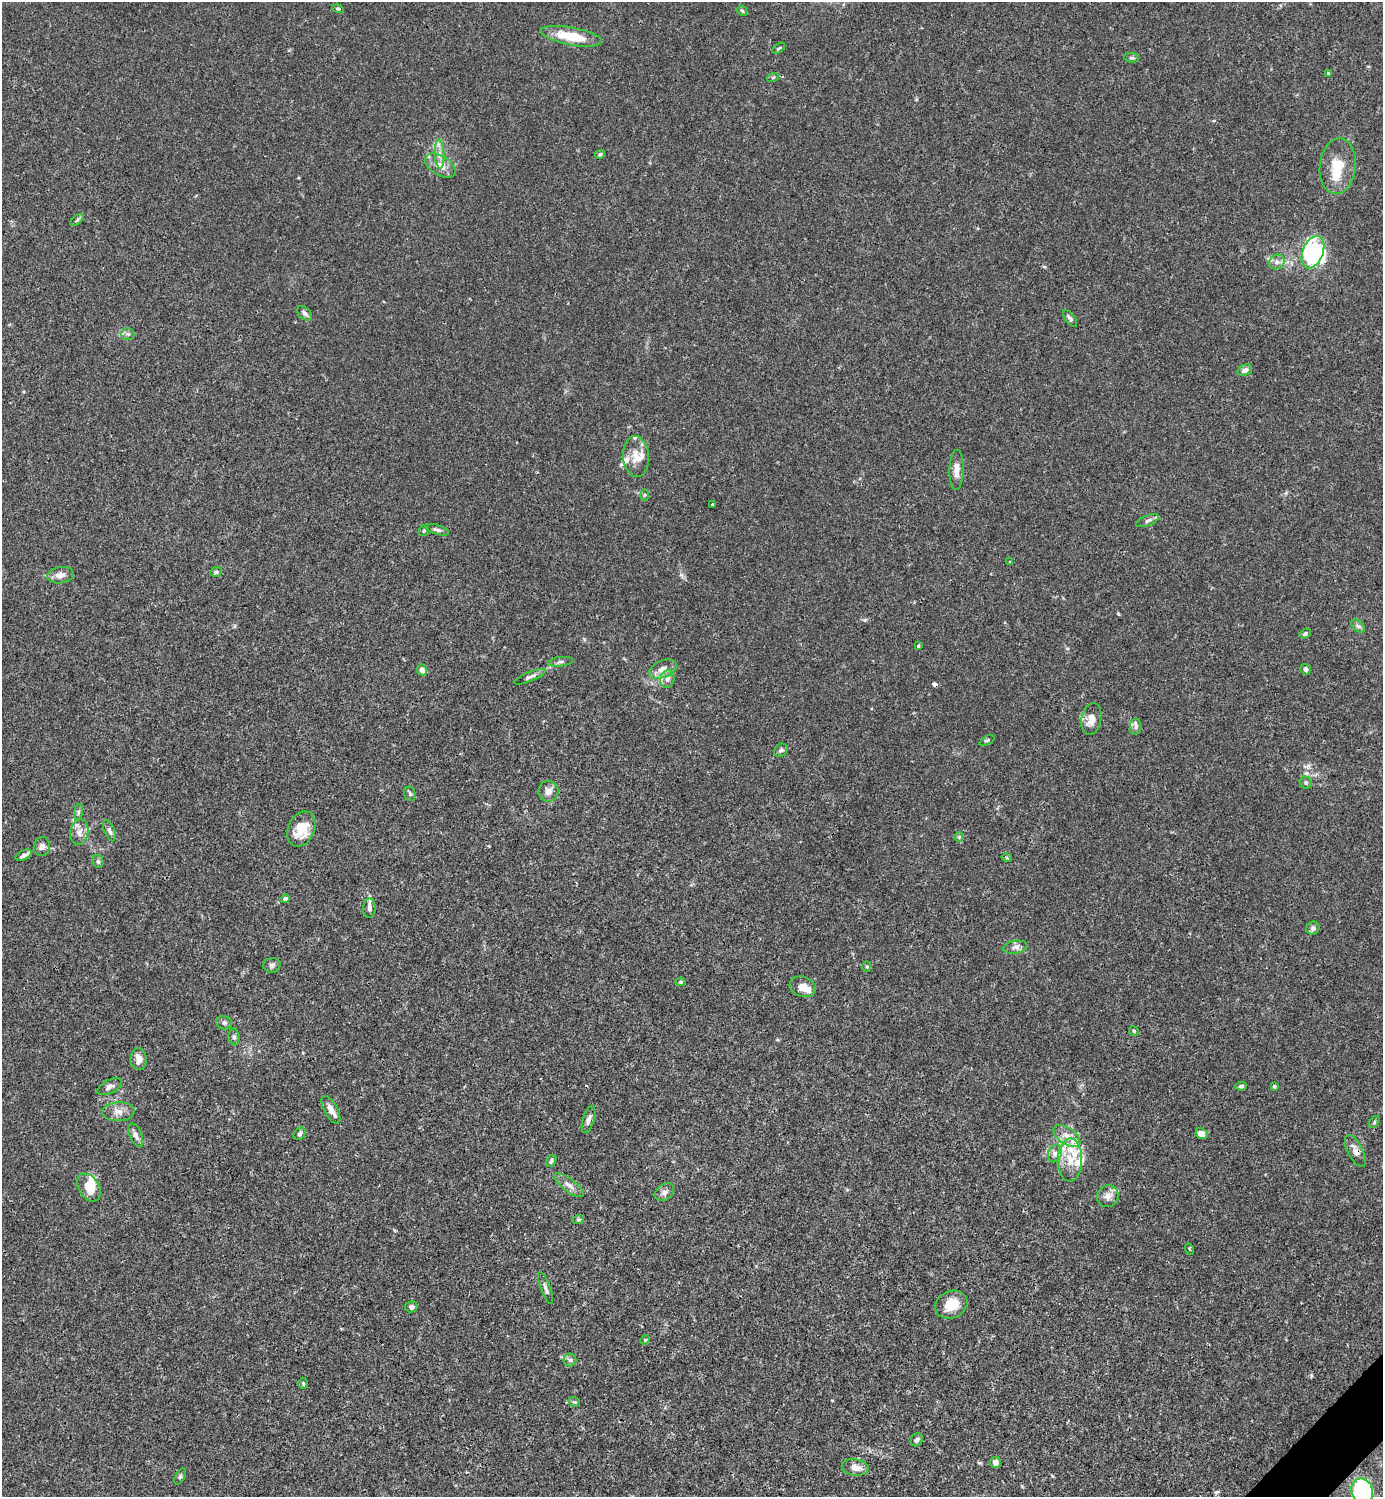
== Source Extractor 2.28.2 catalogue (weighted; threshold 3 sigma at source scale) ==
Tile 6 of 4 x 4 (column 2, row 2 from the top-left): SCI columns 1681-3061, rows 2990-4484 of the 5981 x 5982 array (HDU 1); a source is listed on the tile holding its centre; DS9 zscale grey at full resolution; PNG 1385 x 1499 px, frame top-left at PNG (2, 2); each listed source drawn as its Kron ellipse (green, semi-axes under 4 px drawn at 4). Shown black and unused: <1% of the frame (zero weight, under 3 of 4 exposures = <1% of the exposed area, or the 3 px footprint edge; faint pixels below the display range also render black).
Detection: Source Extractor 2.28.2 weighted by HDU 2 'WHT'; one run over the whole footprint, this tile lists its part. Background 0.0149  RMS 0.0021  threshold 0.00953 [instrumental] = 3 sigma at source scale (4.5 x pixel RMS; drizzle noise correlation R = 1.50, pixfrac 1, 0.05/0.05 arcsec/px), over >= 5 px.
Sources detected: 114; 2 inside a brighter object's white glare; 1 cosmic-ray / hot-pixel residue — neither listed nor drawn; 13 inside a brighter listed object's ellipse — not listed separately; the other 98 listed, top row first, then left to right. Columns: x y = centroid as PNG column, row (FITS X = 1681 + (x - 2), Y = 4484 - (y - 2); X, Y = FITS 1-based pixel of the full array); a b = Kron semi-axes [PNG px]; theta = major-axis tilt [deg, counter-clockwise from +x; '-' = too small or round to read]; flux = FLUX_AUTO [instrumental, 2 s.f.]
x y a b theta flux
338 9 6 4 -16 0.26
742 11 5 4 - 0.3
571 36 31 9 -10 6.1
779 48 7 3 35 0.26
1132 58 7 4 -7 0.35
1328 73 4 4 - 0.19
773 77 6 3 19 0.26
440 154 14 4 -87 1.2
600 154 5 4 - 0.4
440 166 17 9 -32 2.2
1338 166 28 18 84 6
77 220 8 4 37 0.37
1313 252 17 10 68 6.4
1277 262 8 7 - 0.88
305 313 9 5 -42 0.69
1070 319 10 5 -52 0.57
128 334 7 5 -2 0.52
1245 370 7 5 21 0.94
636 457 20 13 -84 2.8
956 470 20 7 88 1.7
645 495 6 4 88 0.25
712 505 3 3 - 0.27
1147 521 12 5 21 0.72
424 530 6 4 57 0.33
437 530 12 4 -17 0.57
1010 562 4 3 - 0.18
216 572 5 5 - 0.5
60 575 13 8 9 1.5
1358 626 8 5 -44 0.51
1305 634 6 4 33 0.39
918 646 3 3 - 0.27
560 662 12 4 7 0.6
663 669 14 8 24 1.6
1305 669 5 5 - 0.51
422 670 5 5 - 1.2
530 677 17 4 22 0.75
667 679 9 7 76 0.83
1091 719 16 10 79 2
1136 727 8 6 86 0.61
987 740 8 4 27 0.29
781 750 7 6 - 0.49
1306 783 6 5 - 0.44
548 791 10 10 - 1.4
410 794 7 5 -75 0.41
78 812 8 4 82 0.41
301 829 18 13 65 4.2
109 831 11 5 -69 0.64
79 832 13 9 79 1.4
959 837 5 5 - 0.28
42 846 9 8 - 0.95
24 855 9 5 23 0.67
1007 858 5 3 - 0.22
98 861 7 5 -68 0.38
285 899 4 4 - 0.85
369 908 9 6 88 0.79
1313 928 6 6 - 0.74
1015 947 12 6 10 0.91
272 965 8 7 - 0.64
867 967 5 4 - 0.29
681 982 5 4 - 0.32
803 987 13 10 -18 1.8
224 1023 8 6 -16 0.61
1134 1031 5 4 - 0.26
234 1037 8 5 -82 0.5
139 1059 11 8 -88 2
1241 1086 6 4 9 0.44
110 1087 13 6 26 0.95
1274 1087 4 4 - 0.3
331 1110 15 6 -61 1.4
118 1112 16 9 3 1.7
588 1120 14 5 72 0.9
1374 1122 7 3 54 0.25
300 1134 7 5 51 0.44
1201 1134 6 5 - 1.8
136 1135 12 6 -67 0.92
1067 1136 15 8 -35 2
1355 1151 17 7 -63 1.3
1055 1153 9 6 75 0.83
1070 1160 21 12 89 4.2
551 1161 6 4 57 0.46
569 1185 18 6 -37 1.3
89 1187 15 10 -58 3.4
664 1192 10 7 40 1
1108 1196 11 10 - 1.3
578 1220 6 4 18 0.28
1189 1249 5 3 - 0.21
546 1288 17 5 -70 0.84
951 1305 17 13 26 3.9
411 1307 6 5 - 0.63
645 1340 5 4 - 0.22
570 1360 6 6 - 0.47
303 1383 6 5 - 0.3
574 1402 5 5 - 0.3
917 1440 7 5 55 0.53
995 1462 5 5 - 1
855 1467 13 8 -10 1.8
180 1477 9 4 63 0.4
1362 1491 13 10 -70 28
Overlapping masked pixels (flux is a lower limit): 1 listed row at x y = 1355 1151
Isophote crosses this tile's border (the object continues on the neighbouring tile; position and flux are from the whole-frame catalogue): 1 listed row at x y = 1362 1491